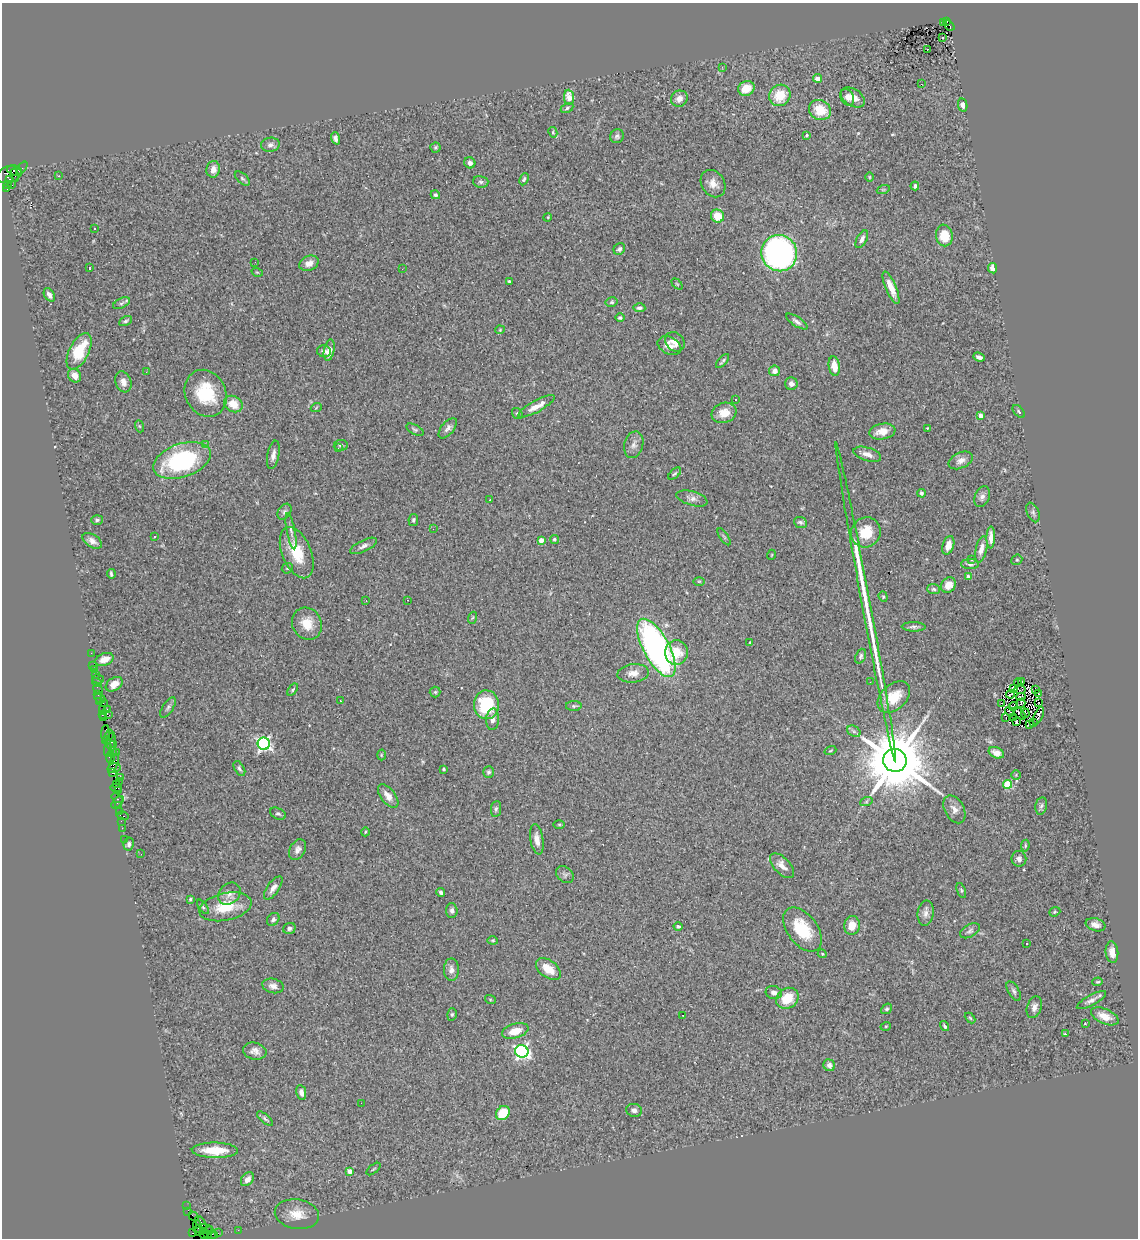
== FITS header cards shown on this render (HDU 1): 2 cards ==
NAXIS1  =                 1136
NAXIS2  =                 1236

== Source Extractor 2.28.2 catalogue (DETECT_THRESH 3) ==
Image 1136 x 1236 px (HDU 1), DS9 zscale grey, 1 PNG px = 1 image px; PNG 1140 x 1240 px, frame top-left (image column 1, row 1236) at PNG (2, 3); each listed source drawn as its Kron ellipse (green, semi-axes under 4 px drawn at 4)
Background 3.33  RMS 0.11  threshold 0.341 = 3 sigma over >= 5 px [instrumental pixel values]
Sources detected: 315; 1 with non-positive FLUX_AUTO (blend fragments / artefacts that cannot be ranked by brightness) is neither listed nor drawn; the other 314 listed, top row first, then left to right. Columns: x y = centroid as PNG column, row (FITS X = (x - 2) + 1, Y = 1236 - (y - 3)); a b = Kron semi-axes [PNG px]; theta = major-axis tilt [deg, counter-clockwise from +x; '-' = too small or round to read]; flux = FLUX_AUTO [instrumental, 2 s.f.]
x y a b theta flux
943 22 2 2 - 240
947 22 4 2 - 250
949 25 6 4 -41 960
943 37 3 2 - 9.7
927 49 3 2 - 44
722 67 3 2 - 17
818 78 4 4 - 67
921 84 2 2 - 12
746 88 8 7 - 140
780 95 11 10 - 180
569 97 7 5 -84 110
847 97 9 6 -64 31
853 97 13 8 -33 71
679 99 8 8 - 48
963 105 7 4 -79 32
567 108 7 4 29 14
820 110 11 9 -25 190
553 132 5 4 - 8.6
806 135 4 3 - 12
617 136 7 6 - 19
336 138 6 4 -70 27
270 145 9 7 7 27
435 148 5 5 - 16
470 163 6 5 - 33
22 168 7 3 49 280
213 169 8 6 82 54
14 171 8 3 -21 1100
9 174 13 8 19 1700
15 175 6 3 -76 800
59 176 3 2 - 8.7
869 177 5 3 - 6.3
10 179 3 3 - 1000
242 179 9 5 -41 16
524 179 6 4 65 13
481 182 8 5 -14 18
713 184 14 11 -57 66
8 185 3 3 - 86
12 185 2 2 - 54
915 186 4 3 - 17
7 189 3 2 - 850
883 190 6 4 18 10
435 195 5 4 - 17
718 216 7 6 - 140
548 217 4 3 - 6.4
95 229 3 2 - 11
944 235 11 8 -81 170
862 239 10 5 61 33
619 249 6 5 - 19
779 253 18 18 - 2700
255 262 2 2 - 6.1
309 263 10 7 23 52
89 268 3 2 - 8.6
992 268 5 4 - 46
402 269 2 2 - 12
257 272 6 3 -18 7
509 281 3 3 - 11
677 284 6 4 -44 7.3
891 288 17 5 -67 100
49 295 7 4 -59 31
612 302 6 4 13 14
121 303 9 5 27 20
639 308 6 4 -3 19
620 318 5 4 - 13
125 321 7 4 27 14
797 322 12 4 -34 29
500 330 4 4 - 7.5
675 342 11 8 -41 54
669 346 12 8 -26 56
329 350 11 5 79 63
79 351 20 9 63 290
324 351 7 6 - 26
979 357 6 4 -21 23
722 361 8 2 48 13
834 366 10 5 -81 91
774 371 5 5 - 44
146 372 2 2 - 8.1
74 376 7 6 - 68
123 382 11 8 -71 45
791 384 6 6 - 37
206 393 24 20 -63 330
735 400 3 2 - 13
233 404 10 7 -30 120
536 406 20 5 29 80
316 408 5 3 - 7.1
1019 411 8 4 -47 13
517 413 6 5 - 13
724 413 12 10 19 100
981 416 4 4 - 55
139 426 6 4 -70 10
448 428 12 6 50 31
927 428 3 2 - 7.8
415 430 9 4 -29 16
882 432 13 7 9 78
205 444 3 3 - 14
341 445 7 5 7 17
634 445 13 9 75 42
338 448 3 2 - 11
867 454 14 6 -17 53
273 455 14 6 79 38
182 460 30 16 18 850
961 460 13 7 25 46
675 474 8 4 40 13
921 493 4 4 - 16
982 497 11 7 66 34
692 498 16 7 -16 42
490 500 3 2 - 5.8
284 512 8 6 58 20
1033 512 10 6 -67 22
97 520 6 5 - 14
413 520 6 4 79 16
800 522 7 5 -21 21
433 529 2 2 - 14
291 531 18 4 -79 29
866 532 15 14 - 180
154 537 3 3 - 17
724 537 10 4 -56 13
991 537 11 4 89 48
554 539 4 4 - 14
541 540 4 4 - 66
92 541 11 6 -33 39
948 545 10 5 71 60
363 546 15 5 26 34
981 549 13 5 77 50
297 553 27 14 -68 240
771 555 5 3 - 5.9
972 559 3 3 - 11
1017 560 6 5 - 10
970 564 9 5 -1 21
287 568 6 5 - 11
111 574 5 3 - 15
968 576 4 4 - 27
699 581 6 3 0 7.9
948 585 8 7 - 69
934 589 6 5 - 17
883 597 5 4 - 9.5
407 600 2 2 - 8.3
366 601 2 2 - 3.5
866 602 162 4 -79 590
472 618 6 4 70 9.9
307 624 16 14 -62 130
914 627 12 4 -1 22
750 643 3 2 - 4.9
656 648 32 13 -62 2400
676 652 12 11 - 150
91 653 2 2 - 42
861 656 8 5 67 16
105 659 9 6 21 58
93 665 2 2 - 100
94 670 2 2 - 49
633 673 16 9 6 65
95 674 3 3 - 310
98 679 6 2 -16 85
870 682 2 2 - 17
1018 682 4 2 - 8.5
1021 682 3 2 - 5.8
97 683 5 3 - 99
114 684 9 6 33 66
1014 688 3 2 - 7.4
98 689 6 3 -61 350
293 690 7 4 54 12
1020 690 5 2 - 4.7
1035 690 3 2 - 49
435 692 5 5 - 11
98 694 3 2 - 240
1010 694 4 2 - 6.8
1039 694 3 2 - 9.9
894 697 19 12 42 160
1021 697 5 3 - 4
100 698 6 3 -26 340
340 700 3 2 - 20
99 701 3 3 - 270
1038 702 2 2 - 5.6
103 703 3 2 - 240
1001 703 3 2 - 5.2
1021 703 5 2 - 14
486 705 14 12 -88 410
574 706 8 5 0 15
168 707 12 5 56 22
1013 707 4 2 - 13
108 709 3 2 - 460
102 710 4 2 - 470
1010 712 5 2 - 7.8
1019 713 8 2 -43 7.3
1025 713 5 2 - 6.7
102 715 3 3 - 220
109 715 4 3 - 310
1038 716 9 3 65 54
1013 717 2 2 - 4.5
103 718 4 2 - 240
1006 718 3 2 - 7.2
493 719 11 6 86 35
1016 722 4 2 - 7.1
1034 723 3 2 - 11
1030 724 3 2 - 2.6
854 731 7 5 -31 18
106 734 8 3 88 690
109 735 6 4 62 790
106 740 4 2 - 140
111 741 8 3 78 930
114 744 4 3 - 460
264 744 6 6 - 1800
108 750 7 2 -89 780
112 751 2 2 - 180
830 751 6 2 19 7
116 753 2 2 - 140
996 753 8 5 -23 43
381 755 5 3 - 7.4
110 758 6 4 -84 700
895 760 12 11 - 73000
114 763 10 3 71 1300
114 768 6 5 - 1400
239 769 8 4 -59 17
443 769 4 3 - 13
489 772 6 5 - 16
113 773 4 2 - 210
1016 775 5 4 - 8.8
120 777 2 2 - 78
119 781 2 2 - 400
116 784 2 2 - 69
1007 784 4 4 - 310
116 788 5 3 - 260
119 791 4 3 - 740
388 796 14 7 -52 66
117 798 6 3 -37 320
117 802 8 3 45 350
866 802 6 4 19 11
119 806 3 3 - 300
1041 806 9 5 78 21
496 809 8 5 82 16
954 809 15 9 -61 52
119 811 3 2 - 250
278 814 8 5 -26 18
123 816 6 3 -15 740
121 821 2 2 - 94
559 824 6 4 0 8.8
122 828 2 2 - 120
365 832 4 3 - 6.4
124 839 2 2 - 80
537 839 15 6 -81 56
129 844 6 5 - 19
1025 846 6 4 81 9.6
297 850 11 7 61 38
141 854 3 2 - 6.4
1019 859 8 7 - 30
782 866 15 8 -46 66
565 875 10 7 -41 23
273 888 14 6 54 43
961 890 8 4 -69 11
441 892 4 3 - 21
229 894 12 9 44 44
190 899 4 3 - 9.5
203 907 8 4 -54 15
225 907 26 13 13 230
452 911 7 5 -87 25
1055 912 6 4 21 10
926 913 13 8 83 41
273 919 7 5 52 21
852 925 9 8 - 88
1095 925 10 6 -17 45
678 926 4 4 - 15
289 928 6 5 - 17
802 929 25 15 -53 290
970 931 11 6 29 22
493 940 5 3 - 7.9
1027 943 3 2 - 15
1112 952 11 6 -84 53
822 954 4 4 - 7.9
548 969 14 8 -37 110
451 970 11 7 -90 40
1098 982 5 4 - 10
273 986 11 7 -13 37
1014 991 11 5 -60 21
774 993 8 6 -16 31
787 998 12 10 33 170
490 999 5 3 - 7.6
1091 1000 16 5 28 36
1034 1007 11 7 73 37
887 1009 6 4 40 13
452 1014 6 5 - 12
683 1015 3 2 - 4
1105 1016 15 7 -23 94
970 1018 6 3 -45 9
1085 1023 4 3 - 5.5
886 1026 5 3 - 6.8
945 1026 5 3 - 14
515 1031 13 7 16 110
1065 1034 4 2 - 27
255 1051 12 8 -11 45
522 1051 7 6 - 1800
829 1065 6 5 - 30
301 1092 7 5 -80 34
361 1103 2 2 - 110
634 1110 8 6 -12 25
503 1113 7 6 - 190
265 1119 10 4 -41 15
215 1150 23 7 -1 210
373 1169 8 2 40 7.4
350 1171 4 4 - 63
247 1179 8 5 50 54
187 1206 2 2 - 61
188 1211 4 2 - 200
297 1214 22 14 -10 140
194 1216 5 3 - 250
201 1222 7 3 -55 1200
197 1227 6 3 -90 390
204 1229 9 4 -1 950
238 1230 2 2 - 55
198 1231 3 3 - 180
209 1231 4 3 - 360
193 1233 4 2 - 66
218 1233 3 2 - 93
204 1234 4 2 - 140
208 1234 4 3 - 170
213 1234 5 3 - 390
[1 non-positive-flux detection neither listed nor drawn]